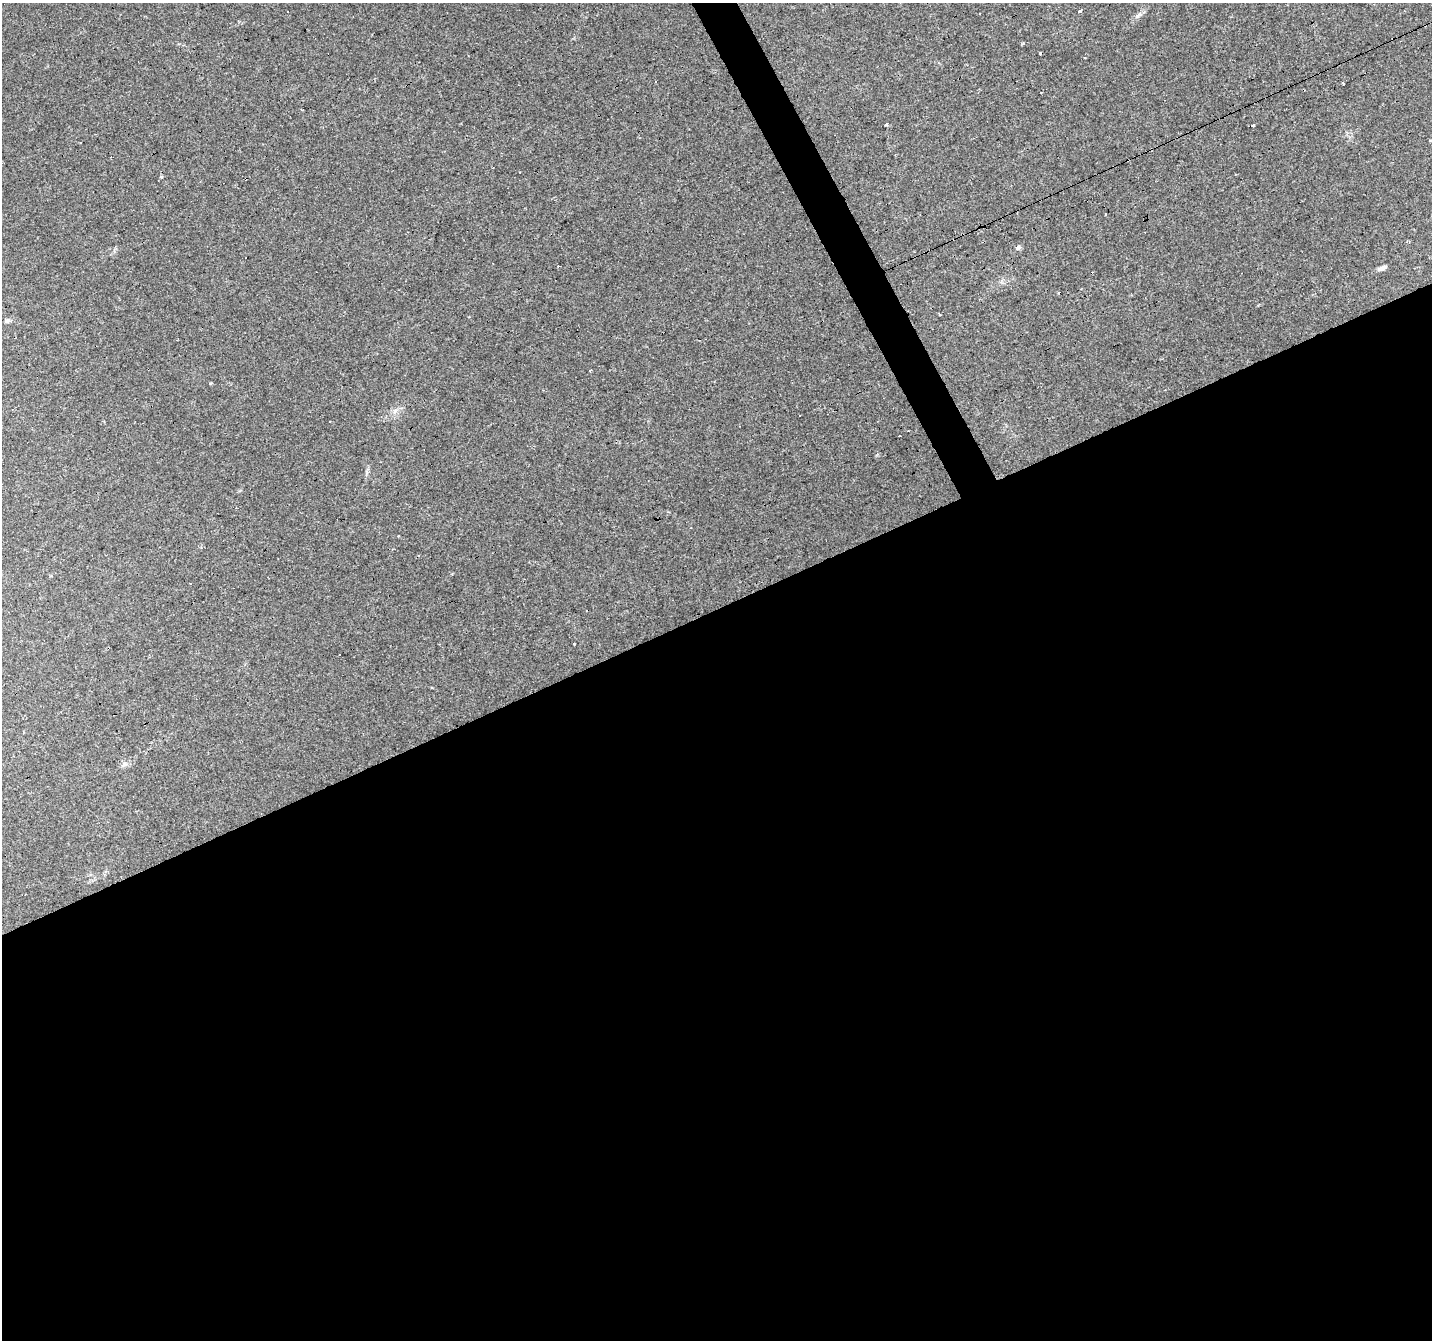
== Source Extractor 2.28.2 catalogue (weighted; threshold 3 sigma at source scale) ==
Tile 15 of 4 x 4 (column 3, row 4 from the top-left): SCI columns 2861-4290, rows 152-1489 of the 5720 x 5594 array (HDU 1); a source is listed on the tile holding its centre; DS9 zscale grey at full resolution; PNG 1434 x 1342 px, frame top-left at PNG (2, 3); no overlay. Shown black and unused: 56% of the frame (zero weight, under 3 of 4 exposures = <1% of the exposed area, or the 3 px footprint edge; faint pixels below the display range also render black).
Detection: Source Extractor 2.28.2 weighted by HDU 2 'WHT'; one run over the whole footprint, this tile lists its part. Background 0.0436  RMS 0.005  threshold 0.0225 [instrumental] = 3 sigma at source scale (4.5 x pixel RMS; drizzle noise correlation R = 1.50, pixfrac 1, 0.0396/0.0396 arcsec/px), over >= 5 px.
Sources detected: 26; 7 cosmic-ray / hot-pixel residue — not listed; the other 19 listed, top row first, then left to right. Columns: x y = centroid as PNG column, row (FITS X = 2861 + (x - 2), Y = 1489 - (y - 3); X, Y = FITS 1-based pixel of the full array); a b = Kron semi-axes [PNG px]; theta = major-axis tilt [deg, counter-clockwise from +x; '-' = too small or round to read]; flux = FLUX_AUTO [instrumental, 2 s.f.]
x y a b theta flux
1080 12 3 3 - 5.1
1138 15 12 4 40 1.7
1041 53 3 3 - 1.6
1343 83 4 2 - 1.5
301 109 3 2 - 0.46
887 124 4 3 - 1.6
1253 125 3 3 - 1.1
161 177 5 3 - 0.5
1105 215 3 2 - 0.9
1018 248 7 6 - 1.1
558 266 3 3 - 0.38
1382 268 10 5 20 2.1
939 314 3 3 - 0.94
7 320 7 6 - 1.4
590 370 3 2 - 0.5
398 536 2 2 - 0.38
190 583 3 2 - 0.33
340 655 3 2 - 0.7
124 764 7 6 - 1.4
Unlisted compact peaks at least as high as the median listed source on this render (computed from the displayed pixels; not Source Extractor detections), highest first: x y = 210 383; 395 411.